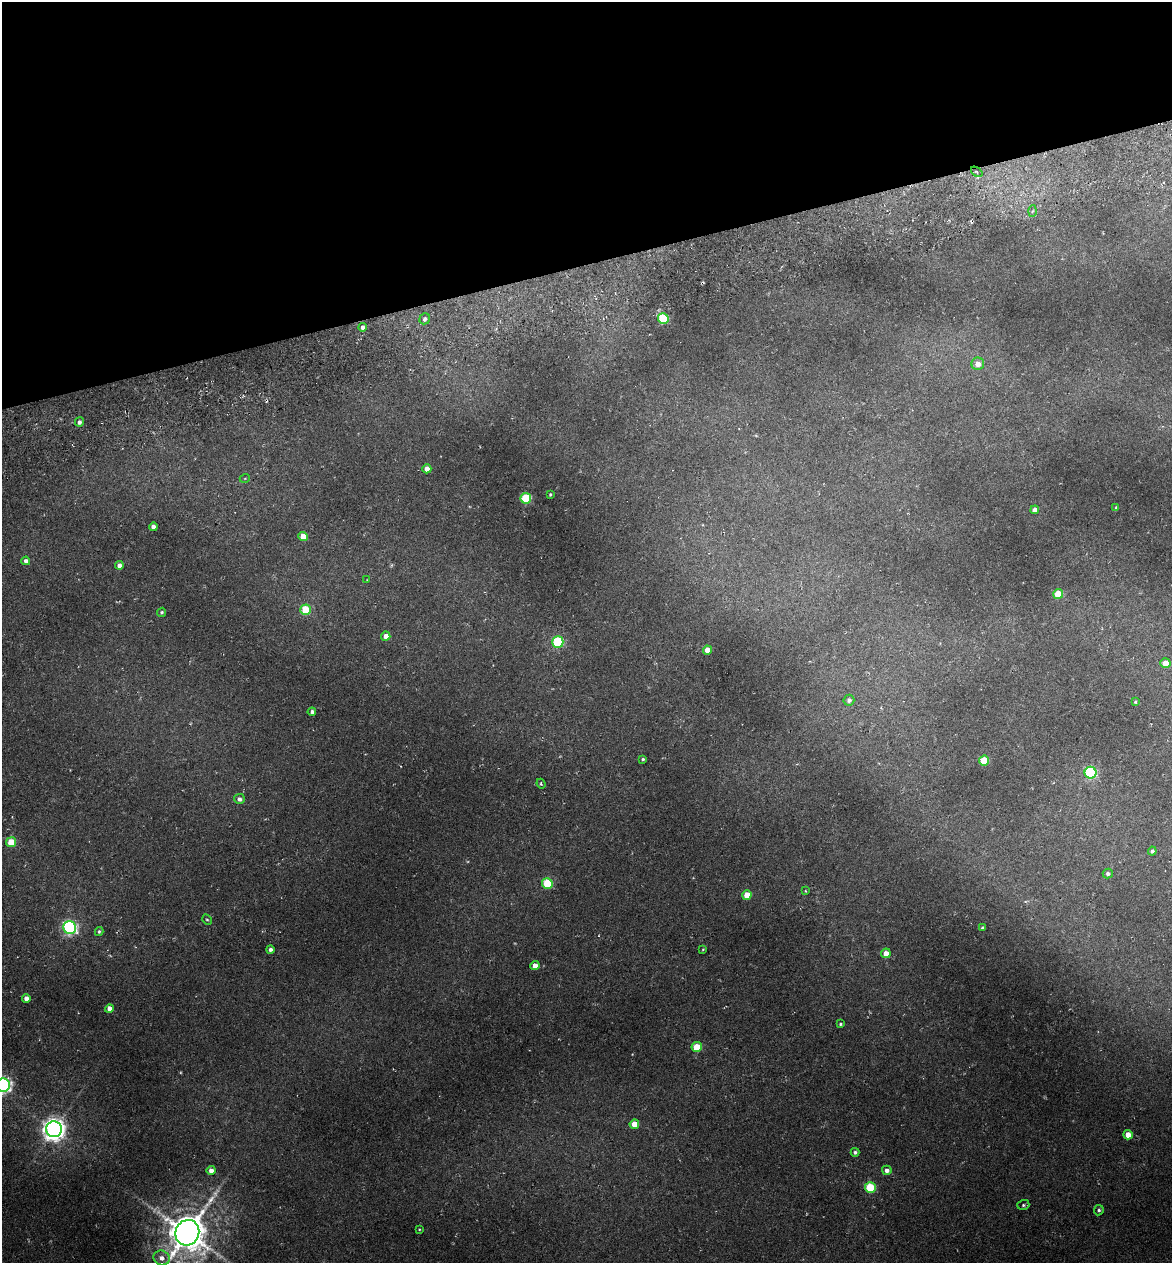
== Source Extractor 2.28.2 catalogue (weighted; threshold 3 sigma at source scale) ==
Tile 3 of 4 x 4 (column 3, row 1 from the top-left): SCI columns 2486-3655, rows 3858-5118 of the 4922 x 5194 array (HDU 1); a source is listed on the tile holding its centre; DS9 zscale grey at full resolution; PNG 1174 x 1265 px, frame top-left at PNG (2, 2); each listed source drawn as its Kron ellipse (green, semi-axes under 4 px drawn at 4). Shown black and unused: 21% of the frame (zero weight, under 3 of 6 exposures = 5% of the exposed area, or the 3 px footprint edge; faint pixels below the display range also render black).
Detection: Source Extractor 2.28.2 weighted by HDU 2 'WHT'; one run over the whole footprint, this tile lists its part. Background 0.045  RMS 0.0048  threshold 0.0197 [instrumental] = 3 sigma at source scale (4.09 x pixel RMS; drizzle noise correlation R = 1.36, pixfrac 0.8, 0.0396/0.0396 arcsec/px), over >= 5 px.
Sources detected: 68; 1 too faint to see at this stretch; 3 cosmic-ray / hot-pixel residue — neither listed nor drawn; the other 64 listed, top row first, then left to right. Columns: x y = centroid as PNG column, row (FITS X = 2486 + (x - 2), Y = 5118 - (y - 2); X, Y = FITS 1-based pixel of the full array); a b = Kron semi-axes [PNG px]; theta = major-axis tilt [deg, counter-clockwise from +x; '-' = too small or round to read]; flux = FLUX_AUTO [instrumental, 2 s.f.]
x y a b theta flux
977 172 6 3 -38 0.97
1033 211 5 4 - 0.68
663 318 5 5 - 34
425 319 6 5 - 1.5
363 327 4 4 - 1.8
978 364 6 6 - 4.2
79 422 4 4 - 1.5
427 469 4 4 - 4.1
245 478 5 3 - 0.39
550 494 3 3 - 0.59
526 498 5 5 - 29
1116 508 3 2 - 0.47
1035 510 4 4 - 2.5
153 527 4 4 - 2.4
303 536 4 4 - 6.2
26 561 4 4 - 1.8
119 565 4 4 - 2.5
367 580 3 3 - 0.26
1058 594 5 5 - 15
305 610 5 5 - 20
162 612 5 4 - 0.73
386 636 4 4 - 3.7
558 642 5 5 - 40
707 650 4 4 - 5.5
1165 663 5 4 - 6.1
849 700 5 5 - 1.8
1135 702 4 3 - 0.6
312 712 4 4 - 1
643 759 3 3 - 0.69
984 761 5 5 - 16
1090 773 6 6 - 57
541 784 5 4 - 0.69
239 799 5 5 - 1.7
11 842 5 5 - 15
1152 851 4 4 - 1.3
1108 874 5 5 - 1.4
547 883 5 5 - 26
805 891 4 4 - 0.43
747 895 5 4 - 7.1
207 919 5 4 - 0.53
70 928 6 6 - 98
982 928 4 3 - 0.76
99 931 4 4 - 0.71
270 949 4 3 - 1.4
703 949 3 3 - 0.39
886 953 5 4 - 4.3
535 966 4 4 - 4.6
26 998 4 4 - 2.4
109 1008 4 4 - 3.2
840 1024 3 3 - 0.68
697 1047 5 5 - 15
3 1085 7 6 - 140
634 1124 5 4 - 6.7
54 1129 8 8 - 400
1128 1135 5 4 - 5.9
855 1152 4 4 - 1.1
887 1170 5 4 - 2
211 1171 4 4 - 3
870 1187 5 5 - 24
1023 1205 6 5 - 0.88
1099 1210 5 4 - 0.88
419 1229 3 3 - 0.42
187 1233 13 12 - 1600
161 1258 8 7 - 3.2
Isophote crosses this tile's border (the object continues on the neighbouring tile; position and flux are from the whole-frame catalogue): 2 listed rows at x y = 3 1085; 187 1233